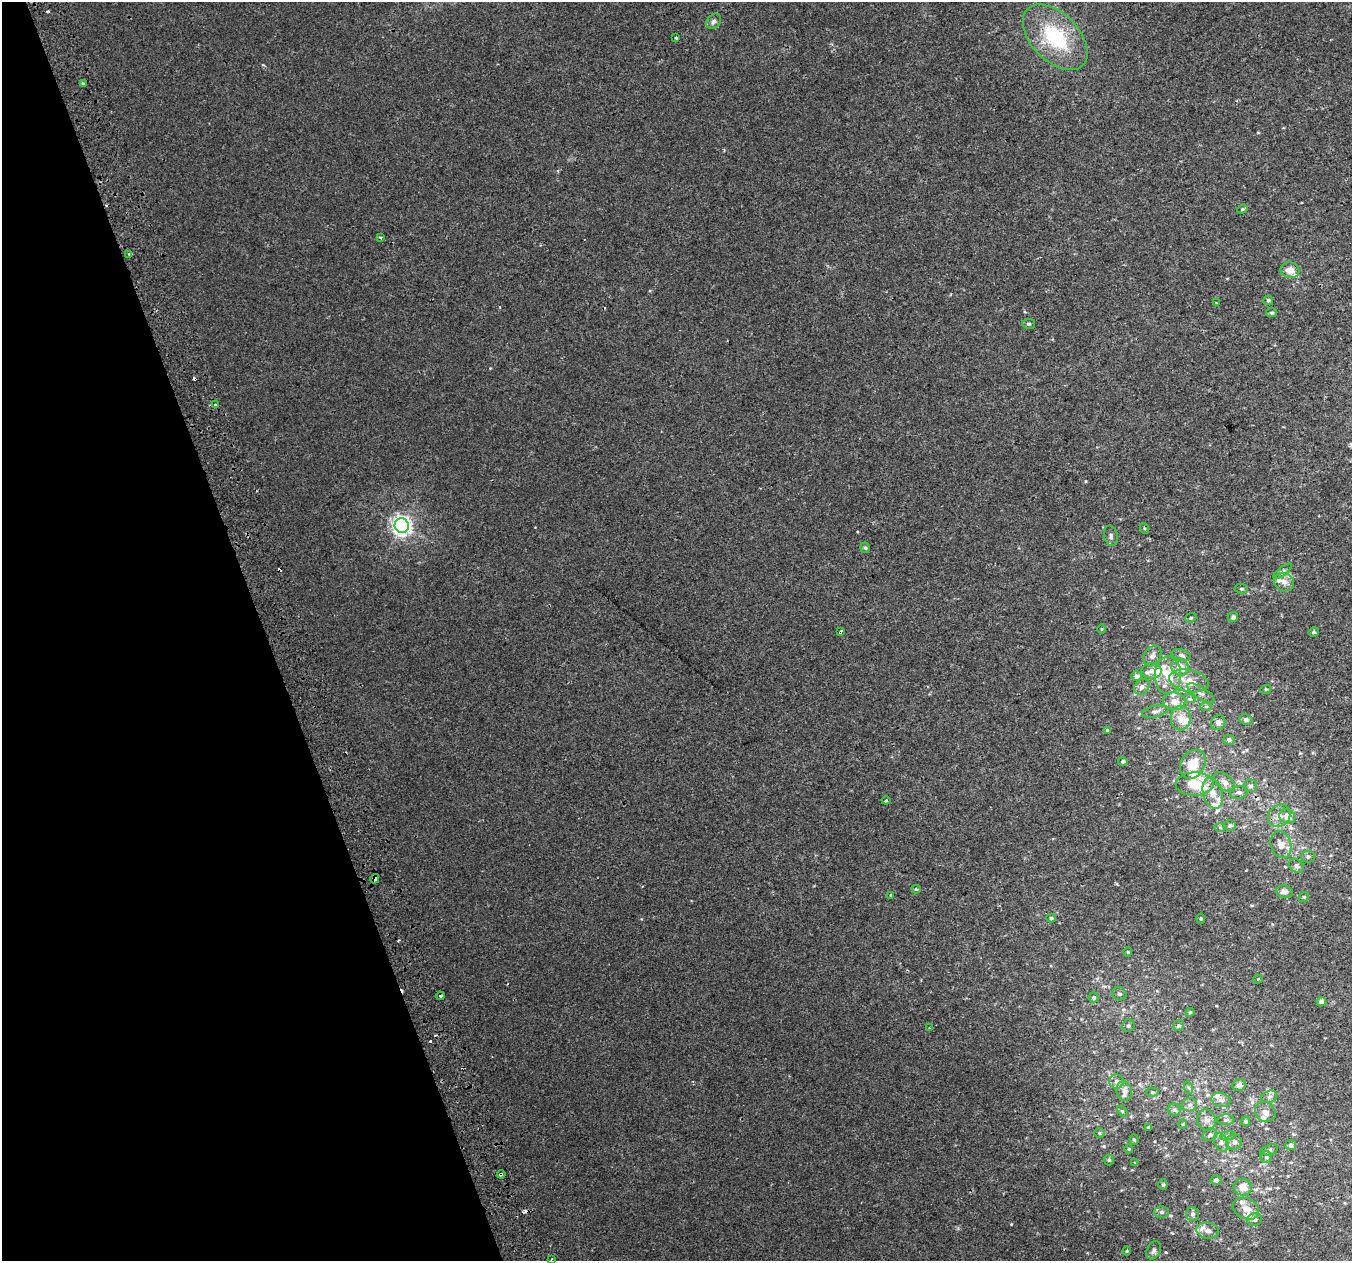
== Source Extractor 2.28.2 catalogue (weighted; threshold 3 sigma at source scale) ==
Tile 5 of 4 x 4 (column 1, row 2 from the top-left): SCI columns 43-1392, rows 2655-3913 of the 5483 x 5253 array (HDU 1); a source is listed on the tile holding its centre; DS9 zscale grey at full resolution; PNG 1354 x 1263 px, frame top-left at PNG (2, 2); each listed source drawn as its Kron ellipse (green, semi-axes under 4 px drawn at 4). Shown black and unused: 19% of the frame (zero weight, under 2 of 3 exposures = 2% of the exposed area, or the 3 px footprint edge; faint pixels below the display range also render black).
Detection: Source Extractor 2.28.2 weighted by HDU 2 'WHT'; one run over the whole footprint, this tile lists its part. Background 0.00652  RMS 0.006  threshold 0.0272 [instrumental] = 3 sigma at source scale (4.5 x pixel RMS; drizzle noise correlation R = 1.50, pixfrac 1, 0.0396/0.0396 arcsec/px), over >= 5 px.
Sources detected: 139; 6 cosmic-ray / hot-pixel residue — neither listed nor drawn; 17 inside a brighter listed object's ellipse — not listed separately; the other 116 listed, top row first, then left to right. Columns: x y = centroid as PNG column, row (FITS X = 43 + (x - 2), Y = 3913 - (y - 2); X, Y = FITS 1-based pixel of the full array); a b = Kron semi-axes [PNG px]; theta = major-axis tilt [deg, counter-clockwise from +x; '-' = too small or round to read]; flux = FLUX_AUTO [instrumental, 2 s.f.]
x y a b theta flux
714 21 8 6 47 2.2
676 37 4 3 - 1
1055 37 39 23 -45 42
83 83 3 3 - 1.1
1242 209 5 4 - 0.73
380 237 3 3 - 1.2
129 254 3 3 - 0.79
1290 270 9 8 - 5.2
1268 300 5 4 - 0.91
1216 303 3 2 - 0.98
1271 313 5 4 - 0.93
1029 324 6 5 - 1
215 405 3 3 - 4
402 525 7 7 - 290
1144 528 5 3 - 0.58
1111 536 10 6 -77 1.8
865 548 5 4 - 0.9
1283 571 11 4 37 1.4
1284 582 10 9 - 3.6
1241 589 7 5 -6 0.88
1233 617 5 5 - 1.9
1191 618 6 4 21 0.85
1102 629 5 3 - 0.5
841 632 3 3 - 21
1314 632 5 4 - 0.97
1181 655 10 5 -14 1.6
1152 656 11 8 57 2.7
1180 667 9 8 - 6.4
1151 671 10 7 -1 4.3
1168 675 19 13 89 13
1136 676 5 4 - 2.3
1189 681 20 11 -12 9.6
1142 687 8 7 - 2.4
1266 689 5 3 - 0.59
1201 693 16 6 -31 2.7
1190 699 6 4 -18 0.86
1174 701 11 9 -8 6.1
1206 706 6 4 1 0.83
1155 711 13 5 13 2.1
1181 718 12 10 90 6.1
1246 720 6 5 - 1.6
1218 722 8 7 - 3
1107 730 4 3 - 0.66
1229 740 6 5 - 1.6
1123 761 5 4 - 1.4
1193 764 15 11 60 13
1224 782 12 7 -44 3.3
1195 784 19 11 1 13
1250 786 7 6 - 1.6
1239 792 9 6 10 2
1213 793 16 9 -74 5.5
886 800 4 3 - 0.83
1279 816 12 10 44 5
1287 816 8 7 - 5.9
1230 826 6 5 - 1.4
1220 827 6 4 -2 0.71
1281 845 14 10 -74 5.6
1308 856 7 6 - 1.5
1296 866 8 6 -39 1.7
375 879 5 3 - 4.3
916 889 5 3 - 0.86
1284 892 8 6 -8 3
891 895 3 3 - 0.46
1304 897 5 4 - 0.81
1051 918 5 4 - 1.1
1201 919 5 4 - 0.74
1128 952 4 4 - 0.6
1258 979 4 4 - 0.49
1119 994 7 6 - 1.3
440 996 4 3 - 8.9
1094 997 5 5 - 1.2
1321 1001 4 4 - 2.7
1190 1012 4 4 - 0.58
1128 1026 6 6 - 1.2
1179 1026 6 5 - 0.91
929 1028 3 3 - 0.77
1116 1082 7 7 - 2.2
1239 1085 7 5 19 2.5
1189 1088 6 4 -71 0.88
1124 1091 10 8 -76 2.8
1152 1092 6 4 1 0.72
1269 1097 8 6 20 1.7
1221 1100 9 7 -15 2.8
1190 1105 7 6 - 1.9
1174 1110 6 6 - 1.3
1122 1111 6 4 -45 0.77
1265 1112 11 9 -36 3.3
1206 1120 11 9 -66 3.4
1226 1120 8 5 0 1.6
1246 1121 5 4 - 1.3
1183 1124 5 3 - 0.56
1149 1127 4 3 - 1.2
1099 1133 5 5 - 0.77
1210 1135 7 6 - 1.4
1228 1136 7 4 8 1.2
1134 1140 5 4 - 0.66
1221 1142 10 6 -65 2.3
1234 1142 7 7 - 2.7
1291 1145 5 5 - 2.2
1129 1149 4 3 - 0.41
1269 1150 9 5 16 1.6
1266 1157 6 6 - 1.2
1109 1160 5 5 - 0.75
1135 1163 4 4 - 0.58
501 1174 4 4 - 2.5
1216 1180 5 4 - 1.5
1163 1185 5 4 - 0.9
1243 1187 9 8 - 6.2
1246 1209 14 10 -26 5.7
1161 1212 7 5 1 1.4
1192 1214 7 6 - 1.6
1254 1219 7 6 - 2
1208 1231 11 8 -7 3.6
1154 1250 10 6 64 2.1
1127 1251 4 4 - 0.56
551 1259 3 2 - 0.75
Overlapping masked pixels (flux is a lower limit): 3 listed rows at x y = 841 632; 375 879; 501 1174
Unlisted compact peaks at least as high as the median listed source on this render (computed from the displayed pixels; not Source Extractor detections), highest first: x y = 48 11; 1011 1224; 1086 481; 1104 1146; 490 368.